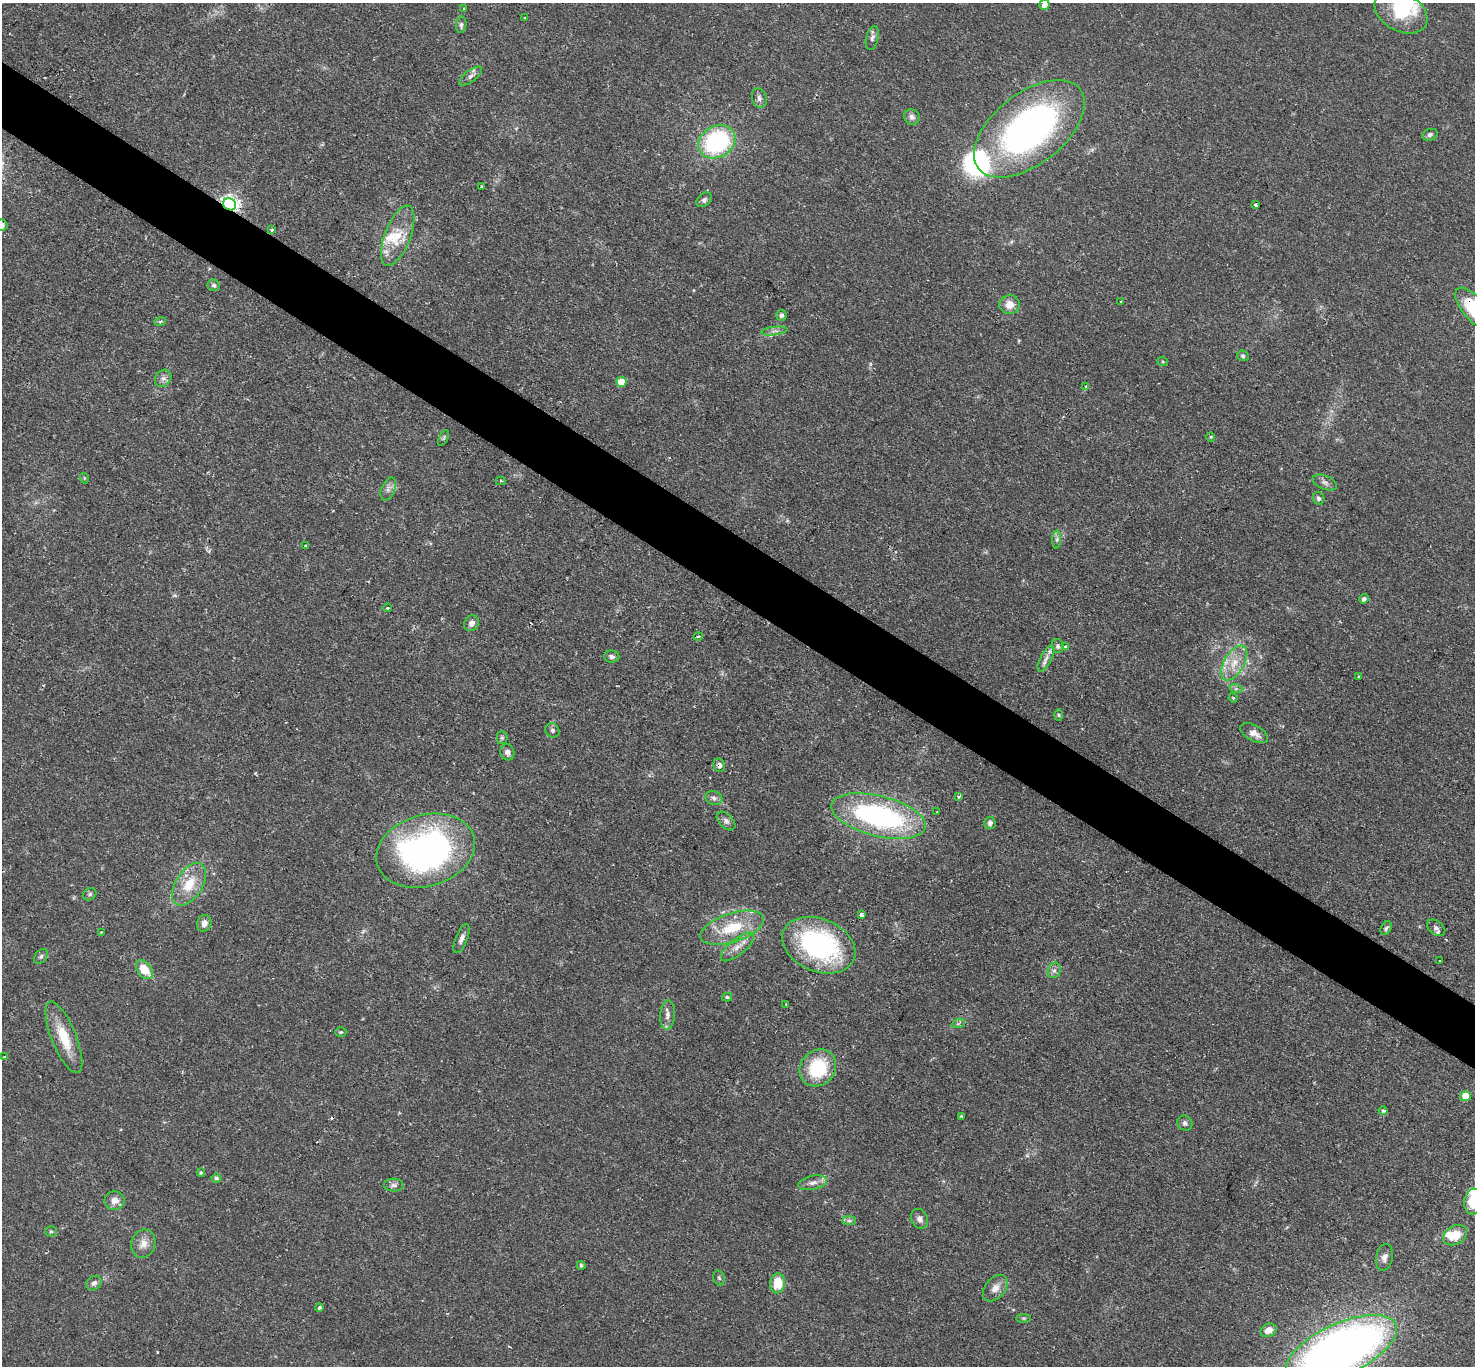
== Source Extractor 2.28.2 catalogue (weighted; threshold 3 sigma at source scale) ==
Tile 11 of 4 x 4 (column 3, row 3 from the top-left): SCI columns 2952-4424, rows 1661-3024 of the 5896 x 5902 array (HDU 1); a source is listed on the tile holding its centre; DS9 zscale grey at full resolution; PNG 1477 x 1368 px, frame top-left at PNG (2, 3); each listed source drawn as its Kron ellipse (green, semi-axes under 4 px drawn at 4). Shown black and unused: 5% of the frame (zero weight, under 2 of 3 exposures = <1% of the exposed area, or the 3 px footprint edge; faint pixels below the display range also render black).
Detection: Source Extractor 2.28.2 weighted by HDU 2 'WHT'; one run over the whole footprint, this tile lists its part. Background 0.0585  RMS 0.0048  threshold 0.0215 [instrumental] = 3 sigma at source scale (4.5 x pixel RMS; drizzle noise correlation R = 1.50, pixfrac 1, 0.05/0.05 arcsec/px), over >= 5 px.
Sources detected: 120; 1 inside a brighter object's white glare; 1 cosmic-ray / hot-pixel residue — neither listed nor drawn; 5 inside a brighter listed object's ellipse — not listed separately; the other 113 listed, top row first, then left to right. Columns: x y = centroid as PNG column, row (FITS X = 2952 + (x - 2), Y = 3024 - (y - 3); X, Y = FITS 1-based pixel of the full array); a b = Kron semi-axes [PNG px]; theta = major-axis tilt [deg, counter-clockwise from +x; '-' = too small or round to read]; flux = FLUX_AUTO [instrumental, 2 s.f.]
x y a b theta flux
1044 5 5 5 - 3.5
464 8 4 3 - 0.42
1401 12 28 19 -28 19
525 18 4 3 - 0.44
461 25 8 5 85 1.2
872 38 12 6 76 1.8
471 76 13 6 38 2.1
759 98 10 7 -72 1.8
912 117 8 7 - 1.9
1029 129 64 35 38 180
1430 135 8 5 21 1.1
717 142 19 15 30 58
482 186 3 2 - 0.52
704 200 9 6 40 1.3
230 204 7 6 - 210
1255 205 3 3 - 1.6
2 225 6 5 - 1.9
271 230 3 3 - 1.5
398 236 32 13 69 14
213 285 6 6 - 1
1121 301 3 2 - 0.49
1010 305 10 9 - 5.2
1473 308 24 11 -51 27
781 315 5 5 - 1.3
160 322 6 3 20 0.62
774 331 13 4 6 1.7
1243 356 6 5 - 0.8
1163 362 5 3 - 0.45
163 378 9 7 52 2.1
621 382 5 5 - 10
1086 387 3 3 - 1.7
1211 437 4 4 - 0.54
443 438 9 4 63 0.86
84 478 5 3 - 0.42
500 481 5 4 - 0.66
1325 482 13 7 -22 2
388 489 12 6 68 2.3
1319 498 6 5 - 1.1
1057 539 9 4 89 1.4
305 545 3 2 - 0.52
1364 599 5 4 - 1.3
388 608 4 3 - 0.61
472 623 8 7 - 2.6
698 636 4 3 - 0.41
1058 646 7 6 - 1.3
1066 646 3 3 - 1.2
612 656 8 6 -5 1.5
1046 658 15 5 62 2.6
1234 663 19 10 59 8.2
1359 677 3 2 - 0.53
1236 689 6 4 -18 0.91
1233 698 5 4 - 0.51
1059 715 6 4 -88 0.75
552 730 7 6 - 1.1
1254 733 15 8 -28 3.8
502 738 6 5 - 0.84
507 752 8 7 - 2.1
719 765 7 5 -66 1.8
959 796 4 3 - 1.3
714 798 8 6 -18 1.7
937 812 2 2 - 0.46
879 816 48 20 -14 97
726 821 11 7 -46 1.7
990 823 6 6 - 1.5
426 851 50 35 17 170
189 884 24 13 57 12
90 894 7 5 33 1
861 914 4 3 - 5.2
204 923 8 7 - 2.8
732 928 33 14 18 18
1386 928 7 5 60 1.1
1436 928 10 7 -37 1.8
101 933 4 3 - 0.44
461 939 15 6 68 2.2
819 945 38 26 -23 85
737 947 20 8 39 4.7
41 956 8 5 48 1.1
1440 961 2 2 - 0.36
144 970 10 7 -52 9.8
1054 970 8 6 67 1.6
727 997 5 3 - 0.67
786 1004 3 3 - 0.69
668 1015 15 7 85 2.9
958 1024 7 4 19 0.89
341 1032 5 4 - 0.64
64 1037 38 12 -68 15
4 1057 3 3 - 0.77
818 1068 19 17 47 26
1465 1096 5 5 - 8.9
1383 1111 4 4 - 1.2
961 1116 3 3 - 0.44
1185 1123 8 7 - 1.5
201 1173 4 4 - 0.79
216 1178 5 4 - 1.1
813 1183 14 7 11 2.8
394 1185 10 6 -2 1.6
114 1201 10 9 - 3.4
1473 1202 13 8 84 15
919 1219 10 8 -64 2.4
849 1221 7 4 0 1
51 1231 5 5 - 0.71
1455 1235 13 9 28 9.6
143 1244 14 12 72 4.7
1384 1257 14 8 79 2.6
581 1265 4 4 - 1
719 1278 7 5 -73 0.92
94 1283 8 6 35 1.8
777 1283 10 7 83 11
995 1288 15 10 51 4.3
319 1307 4 3 - 1.1
1024 1318 7 3 0 0.6
1269 1330 8 6 26 3.4
1342 1349 59 25 24 360
Overlapping masked pixels (flux is a lower limit): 3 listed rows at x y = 230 204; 1473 308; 719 765
Isophote crosses this tile's border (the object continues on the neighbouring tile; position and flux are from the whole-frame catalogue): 5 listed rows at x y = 1044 5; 2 225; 1473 308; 1473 1202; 1342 1349